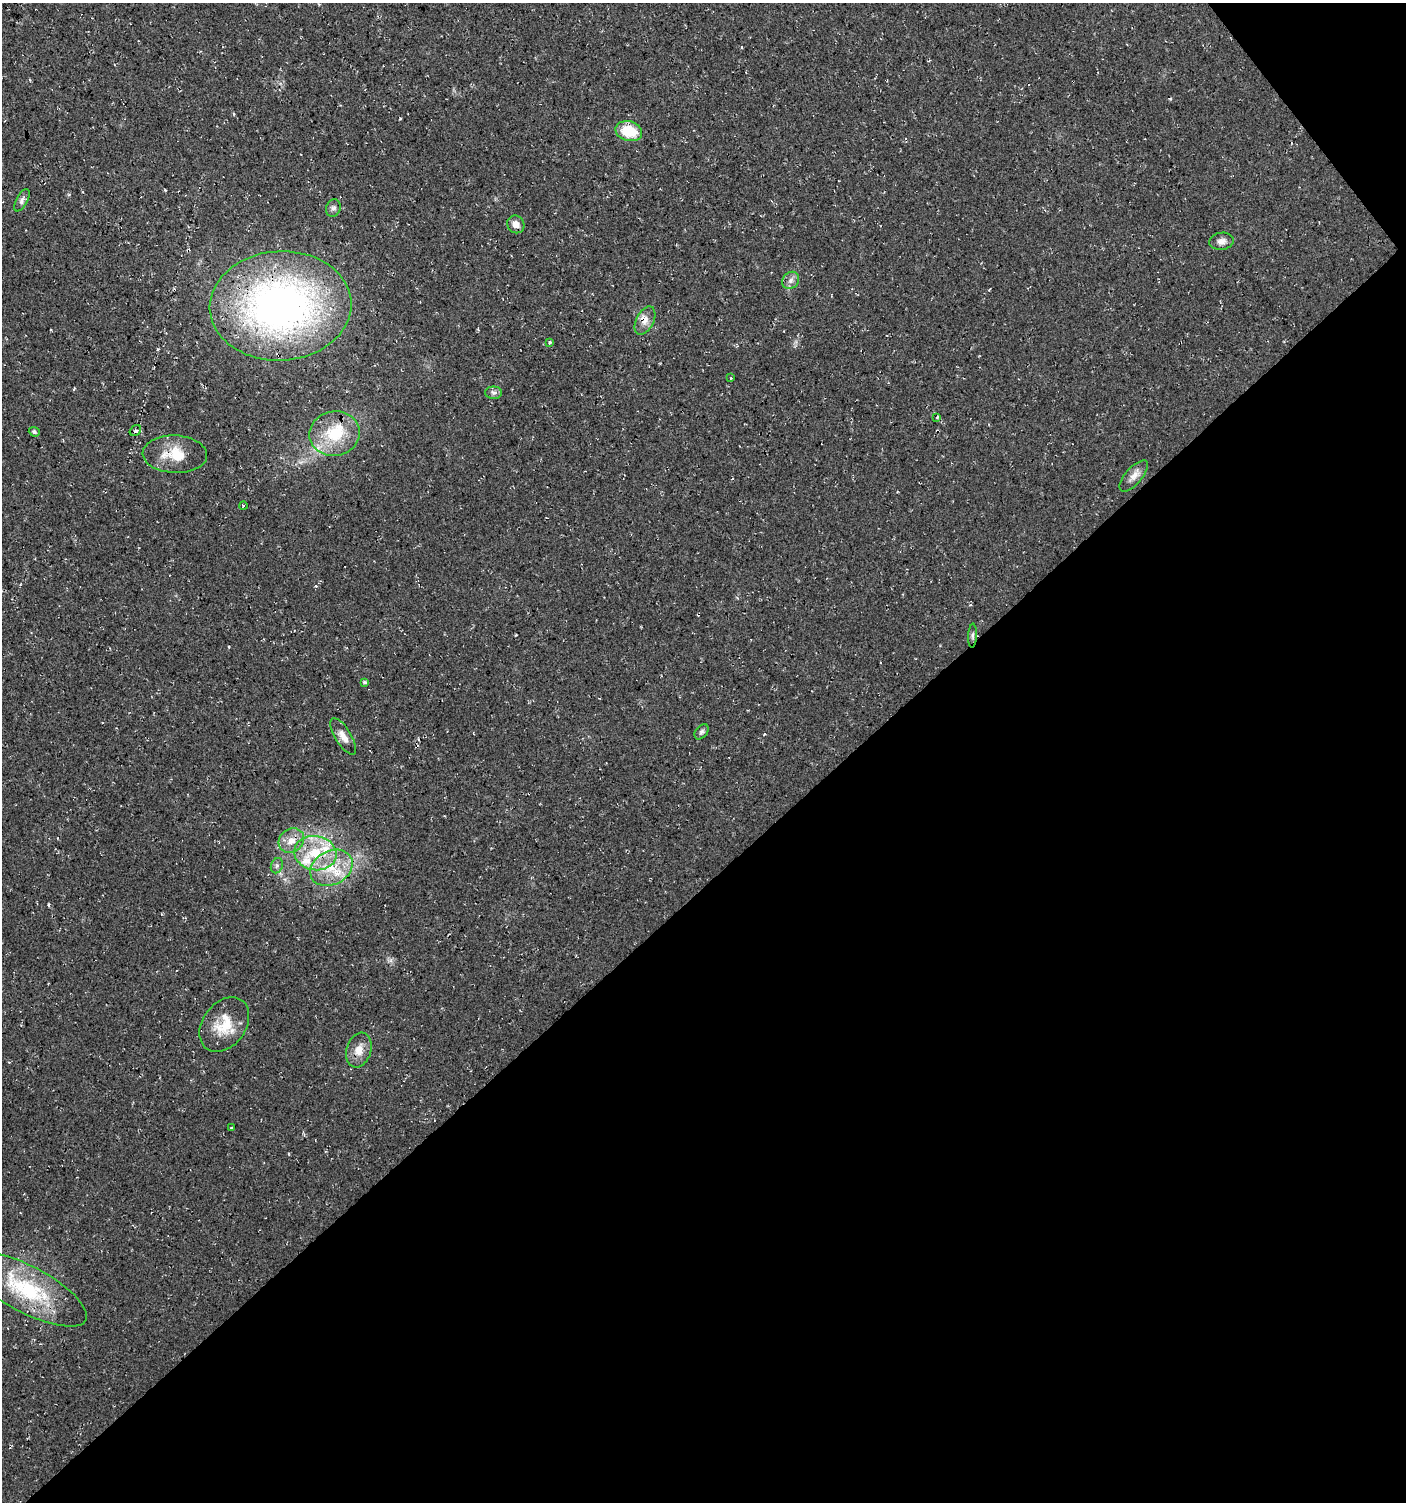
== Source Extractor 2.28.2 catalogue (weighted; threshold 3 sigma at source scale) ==
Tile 12 of 4 x 4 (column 4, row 3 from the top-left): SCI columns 4353-5756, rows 1505-3004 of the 5964 x 6007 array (HDU 1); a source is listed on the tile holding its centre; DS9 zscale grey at full resolution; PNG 1408 x 1504 px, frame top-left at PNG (2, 3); each listed source drawn as its Kron ellipse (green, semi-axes under 4 px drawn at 4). Shown black and unused: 42% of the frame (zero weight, under 3 of 4 exposures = <1% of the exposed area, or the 3 px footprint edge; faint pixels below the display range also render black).
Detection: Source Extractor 2.28.2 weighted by HDU 2 'WHT'; one run over the whole footprint, this tile lists its part. Background 0.00915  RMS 0.0049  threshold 0.022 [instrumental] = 3 sigma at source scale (4.5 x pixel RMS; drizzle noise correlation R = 1.50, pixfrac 1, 0.0396/0.0396 arcsec/px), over >= 5 px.
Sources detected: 33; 3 inside a brighter listed object's ellipse — not listed separately; the other 30 listed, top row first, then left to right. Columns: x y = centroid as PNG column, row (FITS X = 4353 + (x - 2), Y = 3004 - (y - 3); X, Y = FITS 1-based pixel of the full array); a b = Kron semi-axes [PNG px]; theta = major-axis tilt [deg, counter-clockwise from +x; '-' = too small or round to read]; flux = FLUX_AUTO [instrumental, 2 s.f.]
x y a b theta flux
629 131 13 10 -15 16
22 200 12 5 61 1.8
333 208 9 7 71 1.6
516 224 9 8 - 3.1
1221 241 12 8 7 2.9
791 280 9 8 - 2.2
281 306 71 54 3 240
645 320 15 8 62 4.1
550 342 4 3 - 0.63
731 378 4 2 - 0.36
494 393 8 6 0 1.6
937 417 4 3 - 0.57
135 430 6 5 - 1.1
34 432 5 4 - 1.4
335 434 25 22 11 21
175 454 32 19 -2 14
1134 476 19 8 49 4
243 506 4 2 - 0.44
973 636 12 4 87 1.3
365 682 4 4 - 1
701 732 8 6 50 1.2
343 736 21 8 -58 4.6
291 841 13 11 35 5.6
315 853 21 17 -11 19
277 866 8 6 69 1.4
331 868 22 17 28 16
224 1024 30 21 54 15
359 1050 18 12 72 6
232 1127 3 2 - 0.36
26 1289 67 23 -28 43
Overlapping masked pixels (flux is a lower limit): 2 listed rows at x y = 281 306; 645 320